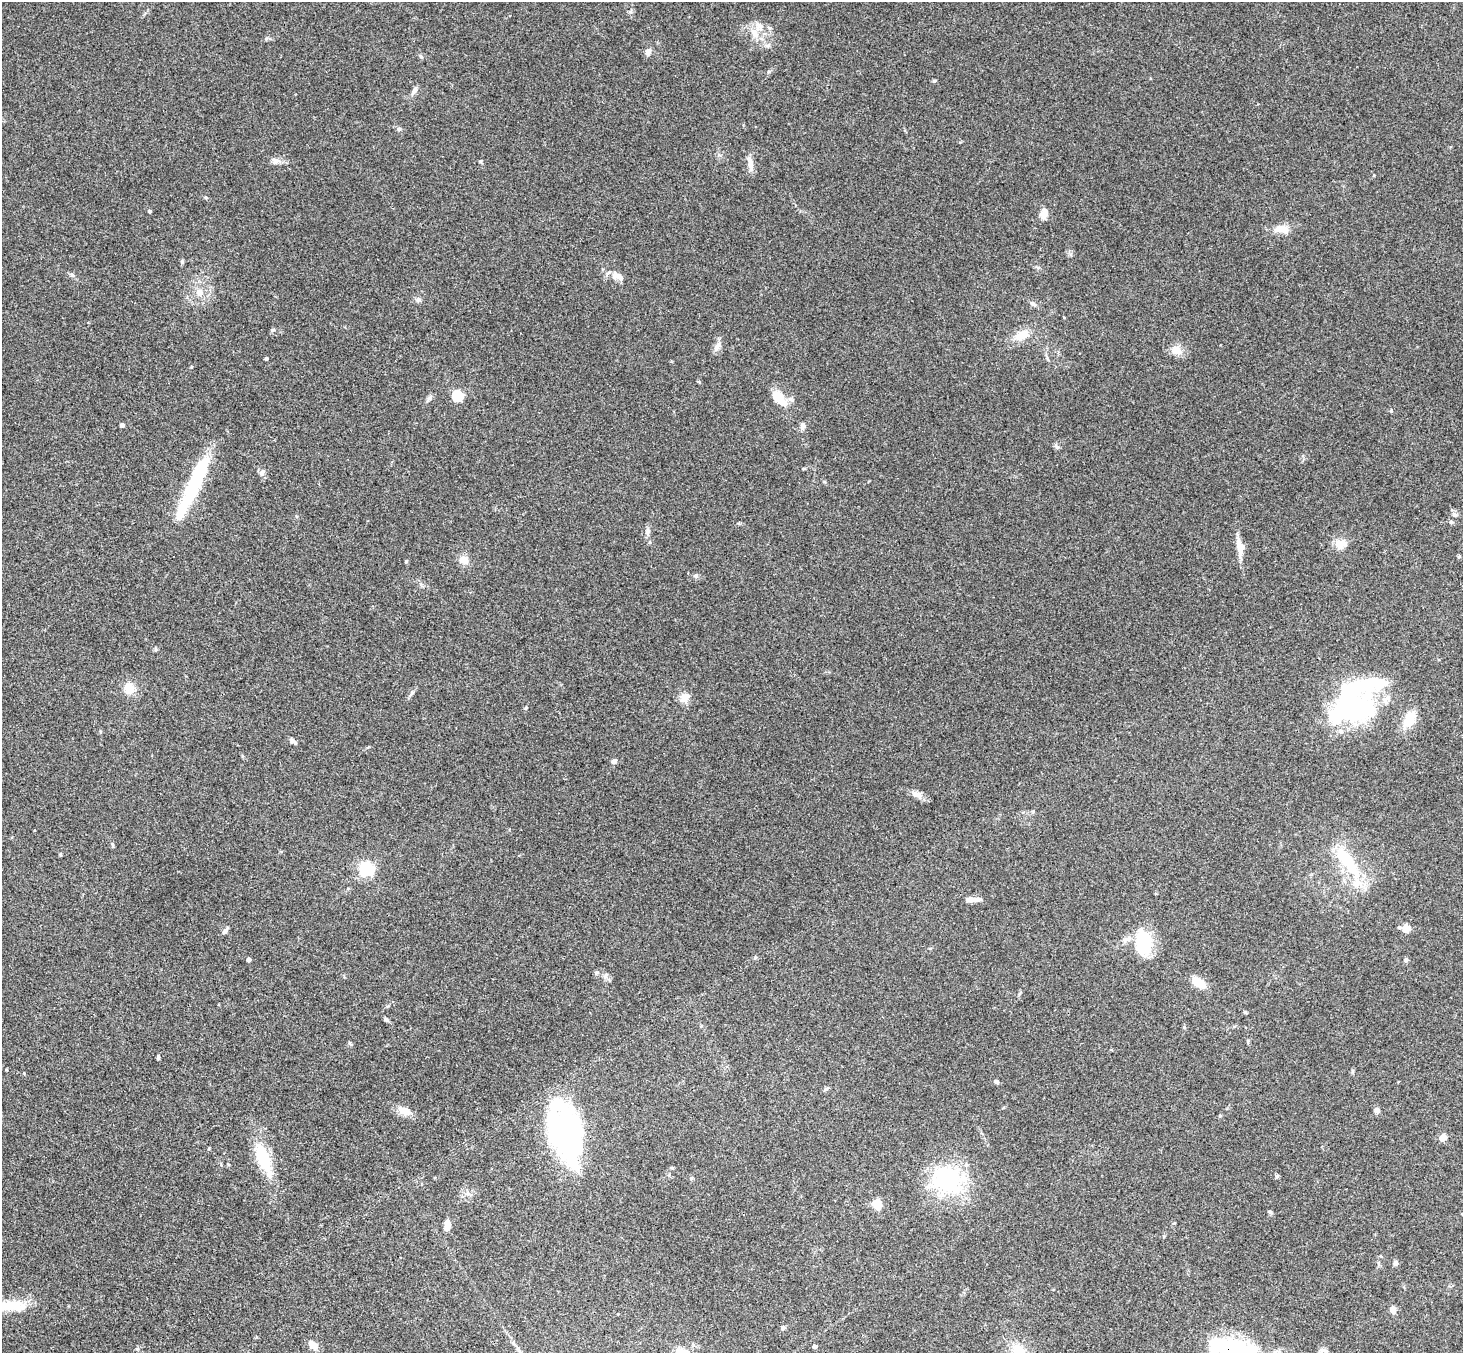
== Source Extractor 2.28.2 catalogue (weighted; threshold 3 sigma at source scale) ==
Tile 7 of 4 x 4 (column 3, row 2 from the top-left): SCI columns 2975-4435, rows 3033-4383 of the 5947 x 5927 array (HDU 1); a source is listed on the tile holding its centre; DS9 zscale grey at full resolution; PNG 1465 x 1355 px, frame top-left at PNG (2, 2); no overlay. Shown black and unused: <1% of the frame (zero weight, under 3 of 4 exposures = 6% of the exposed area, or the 3 px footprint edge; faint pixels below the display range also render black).
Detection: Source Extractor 2.28.2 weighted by HDU 2 'WHT'; one run over the whole footprint, this tile lists its part. Background 0.205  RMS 0.0083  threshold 0.0372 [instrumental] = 3 sigma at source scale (4.5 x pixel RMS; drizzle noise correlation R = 1.50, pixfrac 1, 0.05/0.05 arcsec/px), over >= 5 px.
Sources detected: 90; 4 inside a brighter object's white glare — not listed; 2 inside a brighter listed object's ellipse — not listed separately; the other 84 listed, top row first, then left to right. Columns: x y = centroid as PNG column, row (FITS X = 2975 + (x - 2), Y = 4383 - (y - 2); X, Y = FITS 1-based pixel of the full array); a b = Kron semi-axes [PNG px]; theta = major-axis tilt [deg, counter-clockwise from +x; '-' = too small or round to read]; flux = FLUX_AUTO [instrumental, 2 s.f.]
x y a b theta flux
754 33 12 8 -58 7
648 52 9 7 74 3.6
414 90 13 5 55 3
399 129 6 5 - 1.6
275 161 10 9 - 3.7
481 161 5 3 - 0.89
750 163 20 7 -79 5.6
206 197 5 4 - 1
149 211 4 3 - 1.1
1044 213 14 9 65 5.5
1282 229 22 10 -2 9.4
182 262 5 5 - 1.2
1038 267 6 4 -1 1.3
617 276 16 9 -16 6.5
199 292 9 9 - 5.9
418 300 7 6 - 1.9
1033 304 9 5 -30 2
273 330 5 5 - 1.2
1022 335 17 10 23 13
717 347 15 6 57 4.1
1176 350 14 11 -31 8.5
266 359 4 3 - 1.4
457 396 5 5 - 70
430 398 10 5 48 2.3
779 398 24 12 -47 16
1391 411 6 3 19 0.84
122 425 4 4 - 3.5
803 426 9 7 66 3.1
1057 447 9 4 -45 1.7
262 472 10 6 70 3
192 488 80 12 65 70
1455 515 6 5 - 1.7
1451 522 6 5 - 1.2
647 531 8 5 69 2.3
1339 544 15 12 -77 8.5
1241 547 15 8 -83 12
1459 556 5 4 - 0.83
463 560 11 9 -16 7
406 561 4 4 - 0.98
696 576 7 5 21 1.6
129 688 15 13 -64 10
412 693 7 5 44 1.6
685 698 8 7 - 9.6
1356 708 49 31 -1 120
1409 719 21 12 57 16
292 740 9 6 -44 2.3
614 761 6 5 - 2.5
917 794 15 8 -18 5.3
112 845 6 4 -88 1.1
1347 861 51 15 -53 42
366 869 6 6 - 180
973 899 20 5 0 6.2
1399 927 5 4 - 1.5
1406 928 5 5 - 16
225 931 9 5 47 2.5
1143 943 29 19 -81 41
755 958 6 4 43 1
249 960 4 4 - 3.5
1406 960 5 5 - 1.3
597 972 6 4 0 1.3
1198 982 15 9 -33 13
1245 1012 4 4 - 1
385 1019 7 5 -7 1.3
1184 1027 5 4 - 0.95
158 1058 5 4 - 1.3
996 1082 5 4 - 2.5
826 1089 7 4 44 1.3
1377 1110 5 5 - 4
403 1111 17 10 -27 8
566 1131 47 35 -89 170
1443 1138 9 6 49 5.3
263 1158 37 13 -68 38
947 1181 45 31 1 74
877 1205 14 9 -83 8.1
1174 1223 5 4 - 0.79
447 1225 12 7 88 5.5
1395 1263 6 5 - 2.1
9 1306 42 11 2 28
1393 1310 7 5 -75 6.3
783 1328 6 5 - 1.5
313 1345 12 8 -44 6.1
814 1346 4 4 - 2.4
1234 1349 62 22 -12 92
1019 1351 23 17 -39 17
Overlapping masked pixels (flux is a lower limit): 1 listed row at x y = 1234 1349
Isophote crosses this tile's border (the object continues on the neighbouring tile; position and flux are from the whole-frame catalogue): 3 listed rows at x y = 9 1306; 1234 1349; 1019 1351
Unlisted compact peaks at least as high as the median listed source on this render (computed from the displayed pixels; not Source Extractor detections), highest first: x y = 934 81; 630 12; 421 57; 1270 1212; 72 275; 526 708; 191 367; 266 39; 60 855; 24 1073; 768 45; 699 382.